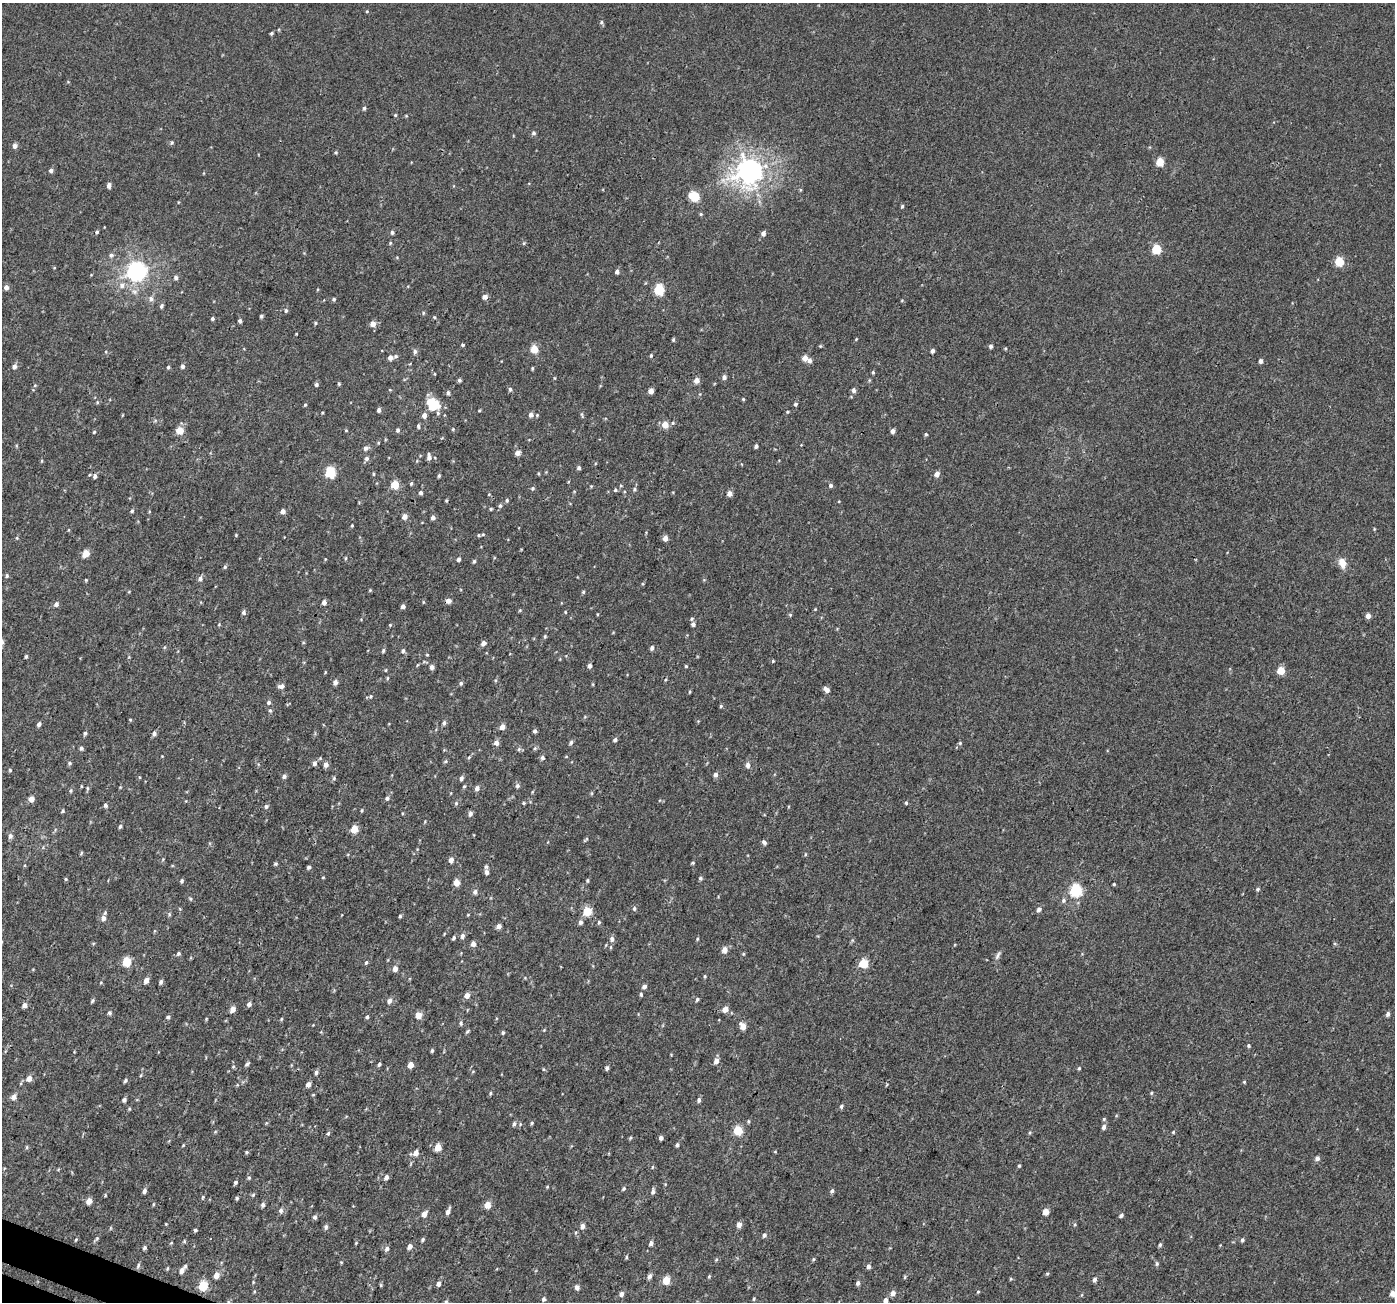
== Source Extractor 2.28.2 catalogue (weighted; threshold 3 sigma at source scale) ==
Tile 7 of 4 x 4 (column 3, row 2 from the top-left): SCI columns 2807-4199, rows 2853-4152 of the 5622 x 5770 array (HDU 1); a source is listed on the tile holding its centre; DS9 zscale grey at full resolution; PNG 1397 x 1304 px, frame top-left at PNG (2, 3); no overlay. Shown black and unused: <1% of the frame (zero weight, under 3 of 4 exposures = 4% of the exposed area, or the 3 px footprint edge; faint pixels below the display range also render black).
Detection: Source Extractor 2.28.2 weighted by HDU 2 'WHT'; one run over the whole footprint, this tile lists its part. Background 0.00224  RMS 0.0028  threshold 0.0126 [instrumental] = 3 sigma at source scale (4.5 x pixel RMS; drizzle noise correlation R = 1.50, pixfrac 1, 0.0396/0.0396 arcsec/px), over >= 5 px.
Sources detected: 421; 1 inside a brighter object's white glare — not listed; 1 inside a brighter listed object's ellipse — not listed separately; the other 419 listed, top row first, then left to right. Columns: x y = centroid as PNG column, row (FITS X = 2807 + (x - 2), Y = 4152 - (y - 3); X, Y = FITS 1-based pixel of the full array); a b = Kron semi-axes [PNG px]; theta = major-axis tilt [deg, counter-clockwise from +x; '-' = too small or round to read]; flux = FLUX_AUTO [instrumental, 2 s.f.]
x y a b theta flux
367 11 4 4 - 0.26
602 22 5 5 - 0.49
272 33 4 3 - 0.46
364 108 5 4 - 0.47
395 115 4 4 - 0.34
534 133 6 5 - 0.62
172 143 5 5 - 0.43
15 146 6 5 - 1.2
336 152 5 4 - 0.34
1160 162 5 5 - 8.2
51 170 5 5 - 0.81
749 171 9 8 - 290
109 186 5 4 - 1.2
694 197 7 5 -30 13
902 206 4 4 - 0.4
701 214 4 4 - 0.34
97 232 5 3 - 0.42
392 232 5 4 - 0.6
763 233 5 5 - 1.1
390 243 5 4 - 0.35
524 243 5 3 - 0.3
1156 249 5 5 - 14
111 255 6 5 - 0.73
1339 262 5 5 - 12
137 271 7 7 - 160
617 272 5 4 - 0.89
176 278 6 5 - 0.84
122 285 9 8 - 1.7
6 287 5 5 - 1.3
659 290 6 5 - 21
485 297 5 5 - 1.4
151 299 8 7 - 1.1
334 299 5 4 - 0.42
161 306 7 5 65 0.51
286 311 5 5 - 0.53
423 313 5 3 - 0.3
261 316 4 4 - 0.46
434 317 4 3 - 0.27
212 319 4 4 - 0.5
240 321 4 4 - 0.71
315 323 5 4 - 0.34
373 324 5 5 - 2
296 334 4 2 - 0.2
856 339 4 4 - 0.22
673 340 4 3 - 0.36
463 345 5 3 - 0.38
991 346 4 4 - 0.68
534 349 5 5 - 7.6
415 351 6 5 - 0.76
932 351 4 4 - 0.82
651 355 5 4 - 0.39
396 356 6 5 - 0.52
390 358 5 5 - 1.2
805 358 5 5 - 2.4
810 360 6 5 - 0.99
1260 361 4 4 - 1
14 366 6 5 - 1.1
182 366 5 4 - 0.75
168 367 4 4 - 0.41
532 368 5 3 - 0.31
873 372 5 3 - 0.36
435 374 4 3 - 0.22
724 377 5 4 - 1.1
555 378 5 3 - 0.23
459 380 5 4 - 0.54
697 380 5 5 - 1.9
316 384 5 4 - 0.63
339 384 4 4 - 0.36
35 385 5 3 - 0.26
510 389 6 5 - 0.49
390 390 5 3 - 0.21
854 390 6 5 - 0.78
651 391 4 4 - 2.2
448 393 6 4 83 0.53
743 399 3 3 - 0.3
97 402 5 4 - 0.33
435 404 10 8 -50 3.8
795 404 4 4 - 0.51
305 405 4 3 - 0.3
379 410 5 4 - 0.8
788 412 5 4 - 0.3
438 413 6 5 - 0.49
424 415 5 5 - 1.5
531 415 6 6 - 1.1
582 415 10 3 -71 0.37
673 423 5 4 - 0.43
665 425 5 5 - 3.7
418 426 6 4 -88 0.47
453 429 5 4 - 0.3
398 430 5 4 - 0.58
180 431 5 5 - 6.4
893 431 4 4 - 1.2
94 432 4 4 - 0.32
926 434 5 4 - 0.42
756 446 4 3 - 0.71
366 448 6 5 - 0.96
518 453 5 5 - 1.8
429 457 7 5 -89 1.2
366 458 7 5 46 0.72
42 461 5 3 - 0.27
579 468 4 4 - 0.64
330 472 6 5 - 21
373 474 4 3 - 0.33
937 474 5 5 - 1.7
95 476 6 5 - 0.82
439 476 5 3 - 0.38
411 484 5 4 - 0.43
395 485 5 5 - 8.1
831 485 5 5 - 0.58
591 486 4 4 - 0.25
533 488 5 5 - 0.43
634 489 5 5 - 0.47
615 490 5 4 - 0.46
421 493 5 4 - 0.82
489 494 4 3 - 0.22
729 494 5 5 - 1.7
507 500 5 5 - 0.51
446 501 4 3 - 0.3
500 506 6 5 - 0.55
491 509 4 4 - 0.3
132 511 5 5 - 0.4
283 511 5 4 - 1.3
149 512 4 3 - 0.22
405 517 5 5 - 1.8
433 518 5 4 - 1
352 525 3 3 - 0.29
236 535 4 3 - 0.26
479 535 5 4 - 0.32
17 538 4 3 - 0.25
665 538 5 5 - 1.8
86 553 5 5 - 4.5
346 558 5 3 - 0.28
459 559 5 4 - 0.78
474 561 5 4 - 0.45
1342 563 13 8 -75 2.5
225 567 6 4 67 0.42
7 576 6 4 88 0.43
200 579 7 6 - 0.95
86 580 4 4 - 0.26
370 590 4 4 - 0.3
129 591 5 3 - 0.23
583 592 5 4 - 0.36
448 601 5 5 - 1.5
324 602 6 5 - 1
423 602 5 3 - 0.27
56 604 5 5 - 0.95
403 606 4 4 - 0.94
815 609 4 3 - 0.23
520 610 5 4 - 0.31
243 612 6 5 - 0.72
565 612 5 3 - 0.23
790 615 5 4 - 0.35
1368 616 5 4 - 1.6
692 619 5 4 - 0.39
219 624 4 4 - 0.26
693 624 5 5 - 0.78
390 625 4 4 - 0.24
545 636 5 4 - 0.38
483 643 6 5 - 1
165 647 5 3 - 0.29
652 648 5 4 - 0.89
383 651 5 4 - 0.48
403 651 5 5 - 0.69
427 655 4 3 - 0.22
26 656 4 3 - 0.41
773 661 4 3 - 0.27
590 666 5 4 - 1
686 666 4 4 - 0.32
432 667 5 5 - 1.2
386 670 4 3 - 0.24
1281 670 5 5 - 7.7
387 678 5 3 - 0.31
496 680 5 3 - 0.32
665 680 5 3 - 0.31
335 682 5 4 - 1.2
461 683 6 4 76 0.5
281 686 8 5 7 1.1
826 690 7 5 -48 1.5
690 692 5 3 - 0.28
371 696 6 5 - 0.45
269 702 5 5 - 0.7
721 706 5 4 - 0.38
270 710 6 4 -68 0.44
130 720 4 4 - 0.27
444 723 6 4 88 0.66
39 724 5 4 - 0.77
502 727 5 5 - 2
535 731 4 4 - 0.74
85 733 5 4 - 0.55
154 733 6 6 - 0.77
615 740 5 4 - 0.64
571 742 7 4 60 0.58
496 743 5 5 - 1.5
960 743 5 5 - 0.38
81 748 5 4 - 0.56
535 748 6 4 46 0.42
519 749 6 4 46 0.46
162 756 3 3 - 0.18
469 757 5 4 - 0.33
542 758 5 5 - 0.66
445 761 6 4 45 0.37
69 763 5 5 - 0.46
314 763 6 5 - 0.96
258 764 6 3 -72 0.32
326 765 6 5 - 1.3
748 765 7 5 -87 1.1
10 770 5 4 - 0.36
715 775 6 5 - 0.94
284 776 6 5 - 0.71
139 777 4 3 - 0.23
334 778 5 4 - 0.38
461 778 6 5 - 0.69
81 786 4 2 - 0.2
464 786 5 4 - 0.37
517 786 6 5 - 0.69
120 787 4 4 - 0.22
87 788 6 3 -72 0.32
477 788 6 5 - 0.92
71 791 7 3 82 0.36
592 793 6 4 71 0.31
387 798 6 5 - 0.65
31 799 5 5 - 2.3
456 803 6 5 - 0.5
523 803 4 4 - 0.32
906 803 4 4 - 0.38
105 805 6 5 - 0.64
266 806 6 5 - 0.62
62 811 5 3 - 0.38
402 813 5 3 - 0.24
470 814 6 5 - 0.88
120 826 5 4 - 0.5
354 829 5 5 - 6.8
10 836 7 6 - 0.86
586 839 7 4 44 0.36
764 842 6 4 -44 0.72
81 853 6 3 54 0.28
163 859 6 3 72 0.29
451 860 5 5 - 1.4
693 863 4 3 - 0.34
275 864 5 4 - 0.4
309 867 4 4 - 0.51
486 872 7 6 - 1.2
323 877 4 3 - 0.23
700 878 5 5 - 0.54
66 879 4 4 - 0.34
587 880 5 4 - 0.35
182 881 5 4 - 0.53
456 882 5 4 - 3.7
1114 884 3 3 - 0.31
1258 889 6 5 - 0.44
1076 890 6 5 - 37
475 892 6 5 - 0.9
190 899 5 4 - 0.37
1063 901 7 6 - 0.71
634 908 6 5 - 0.54
1039 909 6 5 - 0.99
587 911 5 5 - 9.8
169 914 5 5 - 0.43
468 915 5 3 - 0.21
400 916 5 4 - 0.37
103 918 7 6 - 1.3
580 922 6 5 - 0.79
599 922 6 4 88 0.42
498 926 5 4 - 1.3
154 931 5 3 - 0.26
462 936 6 5 - 0.92
454 938 4 3 - 0.56
612 939 7 6 - 1
697 939 5 3 - 0.29
473 944 6 5 - 1.4
724 950 6 5 - 2.3
179 953 6 5 - 0.54
743 954 4 4 - 0.28
998 955 13 5 61 0.86
127 962 5 5 - 11
366 963 6 4 62 0.4
864 963 5 5 - 12
395 969 5 5 - 1.6
705 976 4 3 - 0.34
146 980 5 4 - 1.8
101 982 5 3 - 0.23
161 982 5 4 - 0.77
644 986 6 5 - 0.82
641 994 6 4 -88 0.44
467 995 5 5 - 1.9
697 999 5 4 - 0.46
92 1001 4 4 - 0.47
389 1001 7 6 - 1.2
249 1004 6 5 - 0.96
24 1005 6 5 - 1.1
233 1009 5 4 - 2
725 1009 7 5 32 2
109 1013 5 5 - 0.55
1388 1014 5 4 - 0.9
418 1015 5 4 - 4.2
168 1017 5 5 - 0.55
367 1017 4 4 - 0.55
206 1019 5 3 - 0.27
281 1019 4 4 - 0.3
461 1023 6 5 - 0.55
743 1026 6 5 - 2.8
544 1030 4 4 - 0.24
467 1031 6 3 45 0.42
503 1033 4 4 - 0.42
1248 1046 4 4 - 0.41
432 1051 5 4 - 0.41
716 1061 6 5 - 1.7
247 1064 7 4 43 0.55
379 1064 4 3 - 0.55
411 1065 5 4 - 2.5
233 1067 5 3 - 0.29
607 1068 5 4 - 0.65
1079 1068 5 4 - 0.34
543 1069 5 3 - 0.28
316 1073 5 5 - 0.67
141 1075 5 3 - 0.28
29 1078 6 5 - 2.1
125 1081 5 4 - 0.52
1244 1082 4 3 - 0.32
308 1085 5 4 - 1.3
490 1093 5 4 - 0.38
1151 1093 5 3 - 0.3
14 1097 6 5 - 1.6
124 1100 5 5 - 0.77
699 1100 5 4 - 0.79
841 1106 5 5 - 0.53
1104 1119 5 5 - 0.39
748 1121 5 4 - 0.33
532 1123 5 4 - 0.37
514 1124 7 5 78 0.6
1104 1127 6 5 - 0.93
738 1130 5 5 - 12
1173 1132 5 4 - 0.34
328 1133 6 4 66 0.45
630 1138 5 4 - 0.33
661 1138 4 4 - 0.84
183 1145 4 3 - 0.25
677 1145 5 4 - 0.61
27 1147 6 4 89 0.36
438 1147 5 4 - 4.8
247 1152 5 4 - 0.39
775 1152 5 3 - 0.25
416 1153 6 5 - 1.8
1317 1158 6 5 - 0.97
1019 1166 4 3 - 0.31
652 1167 5 3 - 0.27
386 1177 5 5 - 1.1
249 1178 5 5 - 0.45
235 1182 5 4 - 0.56
547 1187 4 3 - 0.28
623 1189 5 5 - 0.44
144 1191 5 4 - 0.89
653 1191 7 4 78 0.71
832 1191 6 4 45 0.62
105 1195 5 3 - 0.26
253 1195 5 4 - 0.4
203 1197 6 4 73 0.33
237 1198 4 4 - 0.42
89 1201 5 4 - 2.9
153 1204 5 3 - 0.28
263 1205 6 5 - 0.74
487 1205 5 5 - 3.9
281 1210 7 6 - 0.87
448 1211 8 4 66 1.2
1046 1212 5 4 - 3.2
424 1214 6 5 - 2.1
1121 1216 5 4 - 0.57
315 1217 5 4 - 0.76
166 1224 3 3 - 0.2
739 1224 5 5 - 1.6
1075 1224 5 3 - 0.3
582 1226 5 5 - 1.3
326 1227 6 5 - 0.69
195 1230 4 3 - 0.47
764 1235 6 5 - 0.7
96 1239 9 4 44 0.51
423 1239 4 4 - 0.51
76 1240 5 4 - 0.29
1242 1240 5 4 - 0.51
184 1241 5 4 - 0.32
171 1243 5 3 - 0.26
356 1243 5 4 - 0.24
651 1243 6 5 - 0.85
1160 1245 5 4 - 0.47
1220 1245 4 4 - 0.18
410 1246 6 5 - 1.1
144 1248 5 4 - 0.56
387 1249 7 6 - 0.88
626 1257 5 3 - 0.35
813 1259 5 4 - 0.35
716 1260 6 4 20 0.32
341 1262 4 3 - 0.24
1157 1264 6 5 - 0.52
138 1265 7 4 66 0.56
868 1266 5 4 - 0.92
168 1268 5 3 - 0.27
181 1271 8 5 61 1.3
1047 1274 5 4 - 0.37
216 1275 5 4 - 2.5
649 1276 6 5 - 1.1
709 1276 5 4 - 0.3
1010 1279 5 3 - 0.26
666 1280 5 5 - 6.3
1094 1280 5 5 - 0.74
253 1282 4 3 - 0.23
858 1283 5 4 - 0.81
438 1284 5 4 - 1.2
381 1285 4 4 - 0.32
203 1286 5 5 - 15
577 1288 5 5 - 1.1
978 1292 5 4 - 0.31
893 1293 6 6 - 1.2
1393 1293 5 4 - 2.6
621 1294 5 5 - 1.1
543 1299 6 5 - 0.63
754 1299 5 4 - 0.34
886 1300 6 5 - 1.2
228 1302 6 4 -90 0.43
446 1302 5 4 - 0.4
Isophote crosses this tile's border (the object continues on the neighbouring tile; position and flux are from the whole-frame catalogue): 4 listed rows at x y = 1393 1293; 886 1300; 228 1302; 446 1302